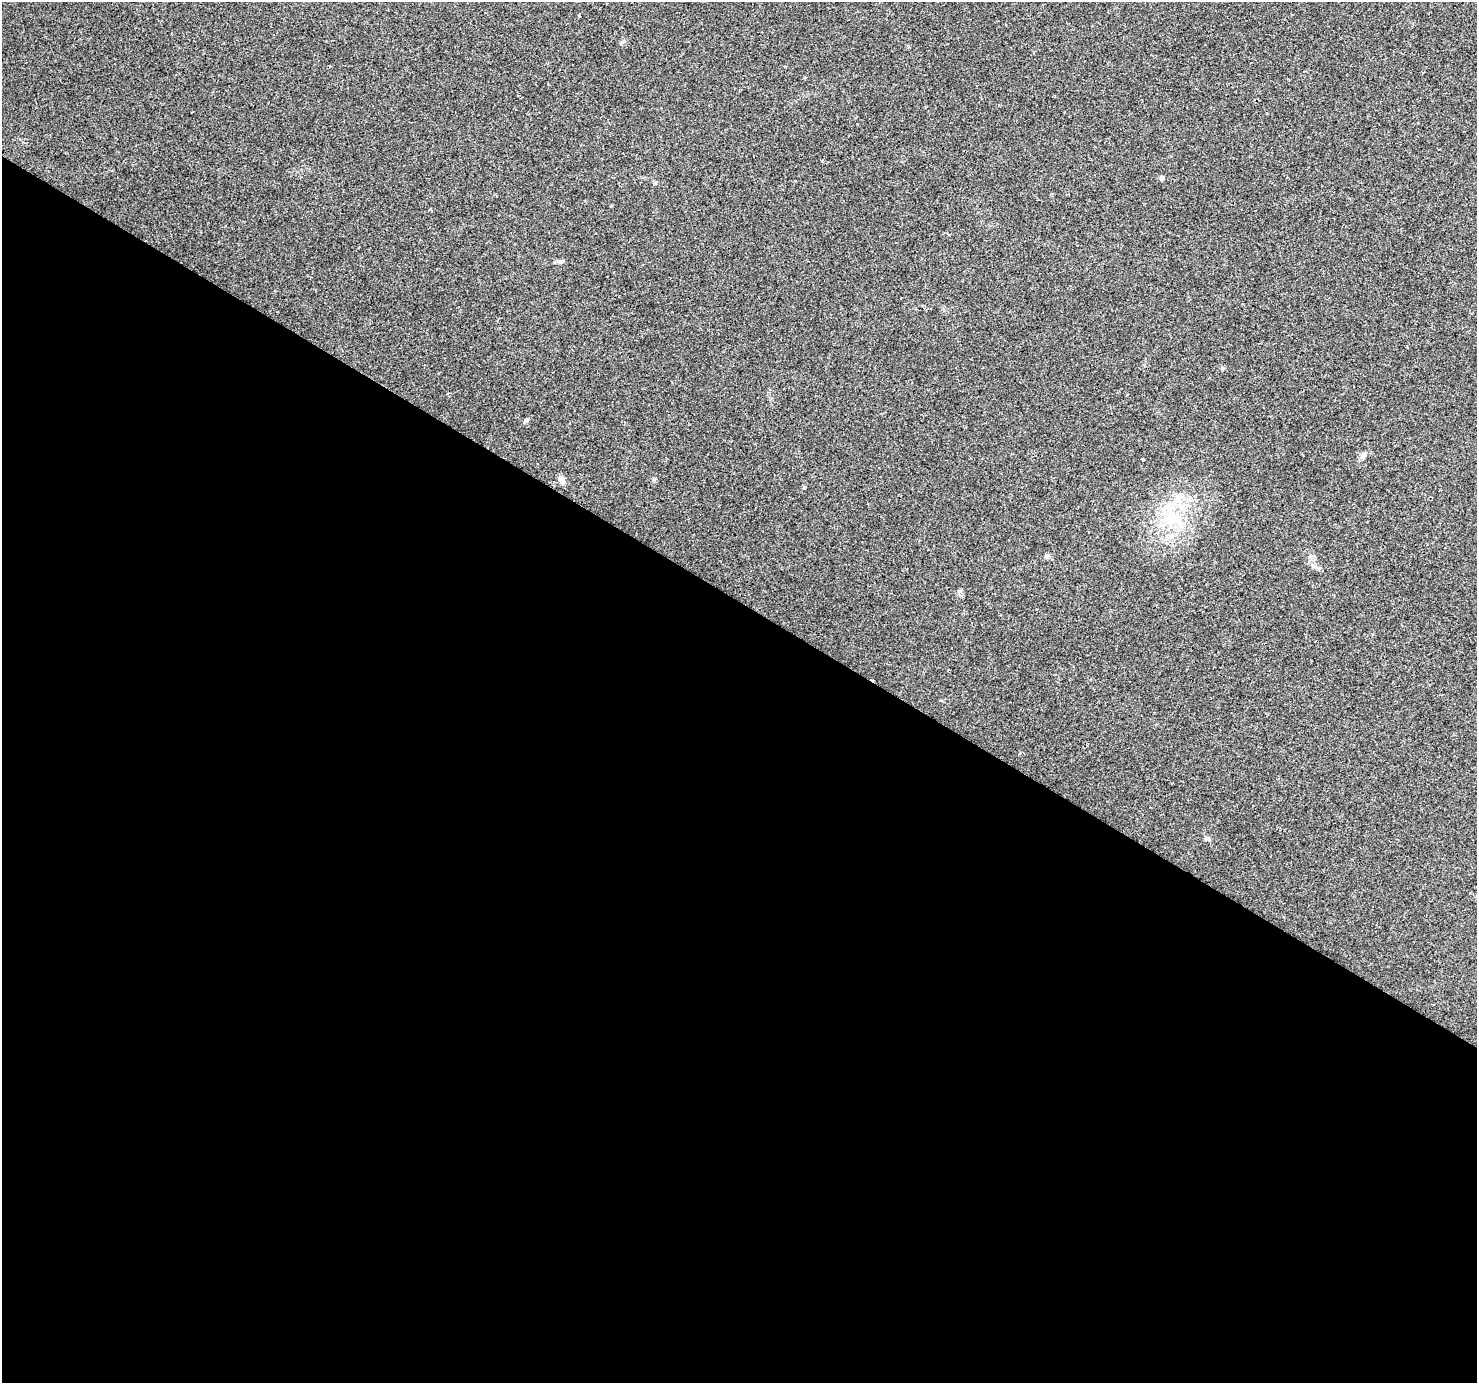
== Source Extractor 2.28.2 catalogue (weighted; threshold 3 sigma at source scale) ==
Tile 14 of 4 x 4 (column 2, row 4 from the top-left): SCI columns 1482-2956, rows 256-1636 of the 5905 x 5969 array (HDU 1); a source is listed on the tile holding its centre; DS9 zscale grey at full resolution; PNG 1479 x 1385 px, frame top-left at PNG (2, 2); no overlay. Shown black and unused: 57% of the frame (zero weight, under 2 of 3 exposures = <1% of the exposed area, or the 3 px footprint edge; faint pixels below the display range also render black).
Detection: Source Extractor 2.28.2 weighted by HDU 2 'WHT'; one run over the whole footprint, this tile lists its part. Background 0.047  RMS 0.0058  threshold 0.0262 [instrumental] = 3 sigma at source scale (4.5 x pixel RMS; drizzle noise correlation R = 1.50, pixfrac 1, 0.0396/0.0396 arcsec/px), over >= 5 px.
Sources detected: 11; all 11 listed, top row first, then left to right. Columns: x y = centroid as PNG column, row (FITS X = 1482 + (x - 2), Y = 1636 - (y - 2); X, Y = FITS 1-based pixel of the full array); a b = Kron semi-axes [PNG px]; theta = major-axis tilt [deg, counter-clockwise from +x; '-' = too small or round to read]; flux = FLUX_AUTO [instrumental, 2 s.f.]
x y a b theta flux
1162 178 5 4 - 1.9
561 261 7 4 0 1.1
526 420 6 5 - 0.97
1362 457 7 7 - 1.6
1143 459 3 2 - 0.6
561 479 8 7 - 3.6
654 479 6 4 19 0.73
1178 497 12 10 82 5.8
1172 517 32 18 -5 25
1047 557 7 5 20 1.2
1207 838 9 5 -17 1.2
Unlisted compact peaks at least as high as the median listed source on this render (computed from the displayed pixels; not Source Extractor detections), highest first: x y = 804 488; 579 15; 1222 368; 622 42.